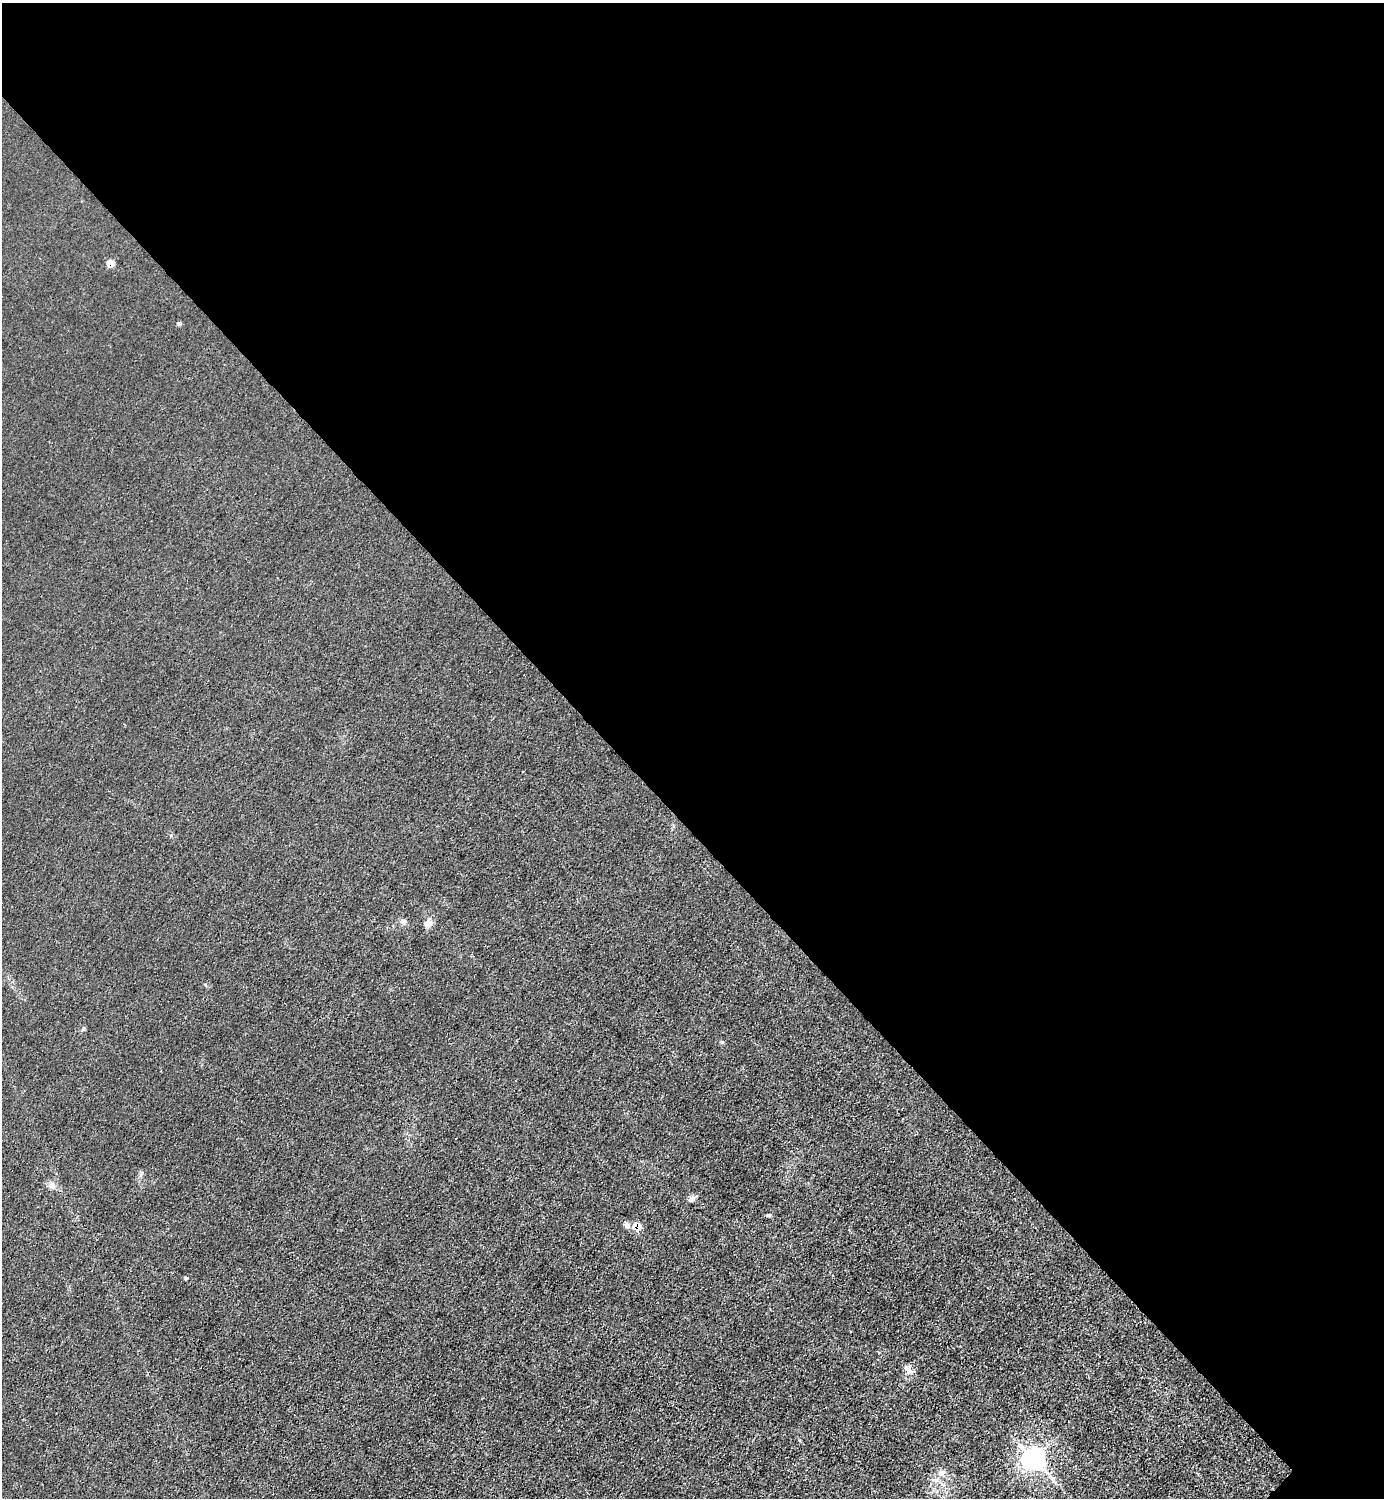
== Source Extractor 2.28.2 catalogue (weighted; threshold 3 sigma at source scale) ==
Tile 3 of 4 x 4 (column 3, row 1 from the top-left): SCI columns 3066-4447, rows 4488-5983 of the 5985 x 5985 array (HDU 1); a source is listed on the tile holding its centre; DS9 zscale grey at full resolution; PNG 1386 x 1500 px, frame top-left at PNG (2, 3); no overlay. Shown black and unused: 55% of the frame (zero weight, under 3 of 4 exposures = <1% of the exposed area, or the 3 px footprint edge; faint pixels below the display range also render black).
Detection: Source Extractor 2.28.2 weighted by HDU 2 'WHT'; one run over the whole footprint, this tile lists its part. Background 0.0216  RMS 0.0063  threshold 0.0283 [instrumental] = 3 sigma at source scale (4.5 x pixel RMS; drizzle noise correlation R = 1.50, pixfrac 1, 0.05/0.05 arcsec/px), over >= 5 px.
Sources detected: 14; all 14 listed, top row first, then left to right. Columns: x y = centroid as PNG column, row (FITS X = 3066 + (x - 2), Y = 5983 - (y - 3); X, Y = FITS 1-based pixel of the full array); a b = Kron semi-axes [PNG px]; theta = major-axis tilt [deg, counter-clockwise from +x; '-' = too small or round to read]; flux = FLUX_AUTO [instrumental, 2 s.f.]
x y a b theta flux
110 263 6 5 - 6.1
179 324 6 4 -19 0.8
403 921 8 7 - 2.1
428 924 9 8 - 4.2
722 1042 5 4 - 0.77
52 1185 8 7 - 2.6
691 1199 9 7 30 2.1
769 1215 5 4 - 0.92
627 1225 8 6 -44 2.5
637 1226 7 6 - 10
186 1278 4 4 - 0.76
908 1368 13 11 -84 4.2
1033 1459 9 8 - 290
942 1472 8 7 - 2.5
Overlapping masked pixels (flux is a lower limit): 2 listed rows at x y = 110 263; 637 1226